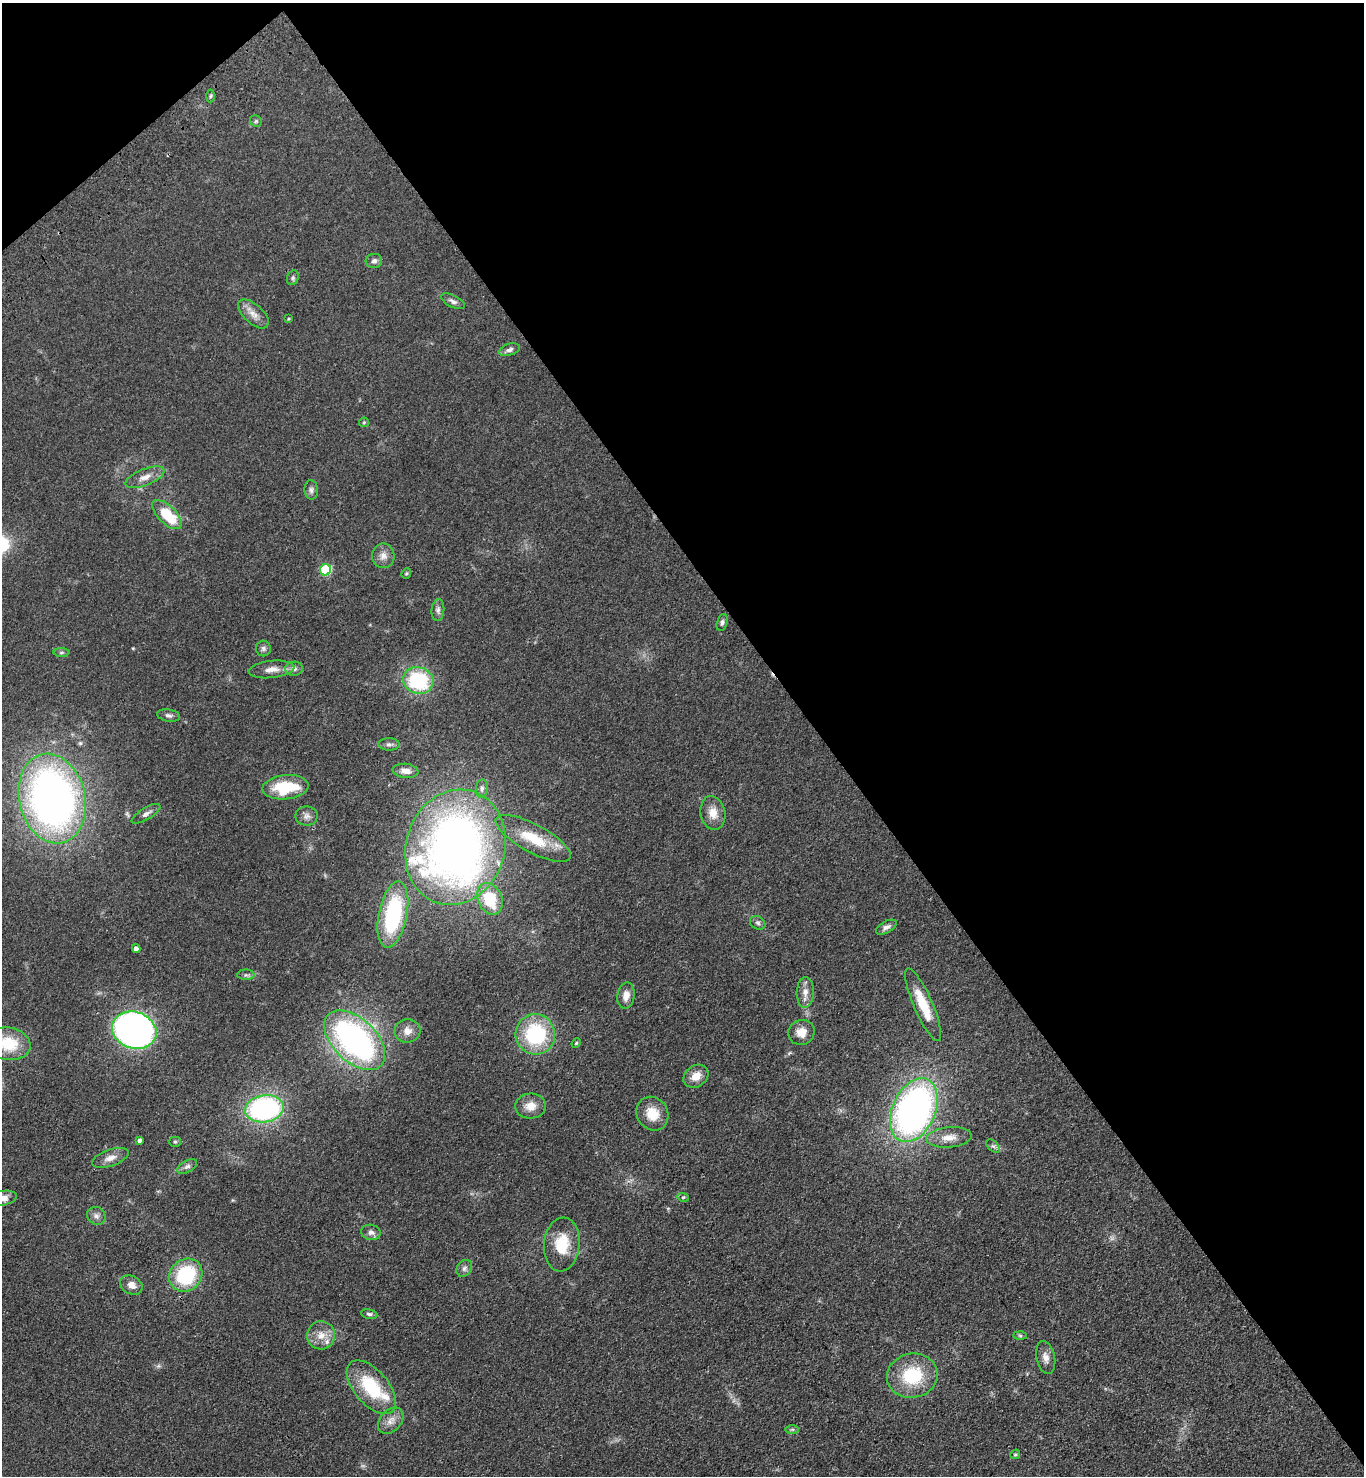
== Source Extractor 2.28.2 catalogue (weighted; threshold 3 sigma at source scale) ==
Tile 3 of 4 x 4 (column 3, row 1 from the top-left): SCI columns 3098-4459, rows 4519-5992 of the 6055 x 6086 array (HDU 1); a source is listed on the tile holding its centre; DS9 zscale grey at full resolution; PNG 1366 x 1478 px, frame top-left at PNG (2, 3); each listed source drawn as its Kron ellipse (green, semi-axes under 4 px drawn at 4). Shown black and unused: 41% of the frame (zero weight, under 3 of 4 exposures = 6% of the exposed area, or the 3 px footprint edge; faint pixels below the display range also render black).
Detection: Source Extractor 2.28.2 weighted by HDU 2 'WHT'; one run over the whole footprint, this tile lists its part. Background 0.0995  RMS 0.0068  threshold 0.0306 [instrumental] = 3 sigma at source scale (4.5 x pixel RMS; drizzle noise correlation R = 1.50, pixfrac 1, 0.05/0.05 arcsec/px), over >= 5 px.
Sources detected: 79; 1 inside a brighter object's white glare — neither listed nor drawn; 1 inside a brighter listed object's ellipse — not listed separately; the other 77 listed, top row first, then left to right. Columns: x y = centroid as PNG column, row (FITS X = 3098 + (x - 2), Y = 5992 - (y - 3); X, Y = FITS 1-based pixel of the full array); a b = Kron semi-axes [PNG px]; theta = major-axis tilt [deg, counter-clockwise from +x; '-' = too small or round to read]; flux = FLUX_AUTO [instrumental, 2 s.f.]
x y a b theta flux
210 96 6 4 87 1
256 121 6 5 - 1.2
374 261 8 7 - 2.4
293 278 7 5 70 1.5
453 301 13 6 -26 2.6
253 314 18 9 -42 6.4
289 319 3 2 - 0.68
509 350 11 5 17 2.3
364 422 5 4 - 0.85
145 477 21 8 21 6.3
311 490 9 6 -87 2.3
167 515 19 9 -45 27
383 556 12 11 - 4.9
326 570 6 5 - 53
406 573 5 4 - 0.89
438 610 11 6 86 2.4
722 622 9 5 74 1.8
263 648 8 7 - 2
61 653 8 4 1 1.2
271 669 23 8 6 6.8
294 669 9 7 8 2.6
418 681 15 13 -17 48
168 715 11 6 -9 2.2
389 744 10 6 0 2.1
405 771 13 7 -6 5
285 787 23 12 6 31
482 789 9 6 84 2.2
52 798 45 33 -76 380
713 813 17 12 -78 8.7
146 814 16 6 31 2.9
307 816 11 9 1 3.5
533 838 42 14 -28 25
455 847 58 49 71 520
490 899 16 12 -66 31
393 915 33 14 78 69
758 923 8 6 -32 1.7
886 927 11 5 29 2.8
136 949 4 4 - 3.6
246 975 8 5 0 1.5
805 992 15 8 87 5.4
626 995 13 8 80 6
923 1005 39 9 -66 22
134 1030 23 18 -18 230
407 1031 13 11 13 5.9
801 1032 13 12 - 7.8
535 1034 20 19 - 55
355 1040 37 21 -44 190
576 1043 5 4 - 0.91
8 1044 22 16 -11 26
696 1076 13 10 37 7.6
530 1106 15 12 4 8.4
264 1109 19 13 10 120
914 1110 33 21 66 280
652 1114 17 15 -57 13
949 1137 23 10 5 8
139 1141 4 4 - 2
175 1142 5 5 - 0.95
993 1146 8 5 -43 1.8
110 1158 19 8 19 5.5
187 1166 11 5 28 2.2
683 1197 6 3 -17 0.86
2 1198 15 7 11 5.2
96 1216 9 8 - 2.9
371 1232 10 7 -11 3
562 1244 27 18 85 23
464 1268 9 7 54 2.5
186 1275 17 15 44 48
131 1285 12 9 -31 5.3
369 1314 8 5 -9 1.5
321 1335 14 14 - 8.6
1020 1336 7 4 -2 1
1046 1357 17 9 -79 5.1
912 1376 25 22 11 36
371 1387 32 17 -49 39
391 1421 15 10 47 5.8
792 1429 7 4 0 1.2
1015 1454 5 4 - 1
Isophote crosses this tile's border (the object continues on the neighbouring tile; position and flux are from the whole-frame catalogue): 2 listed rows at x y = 8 1044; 2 1198